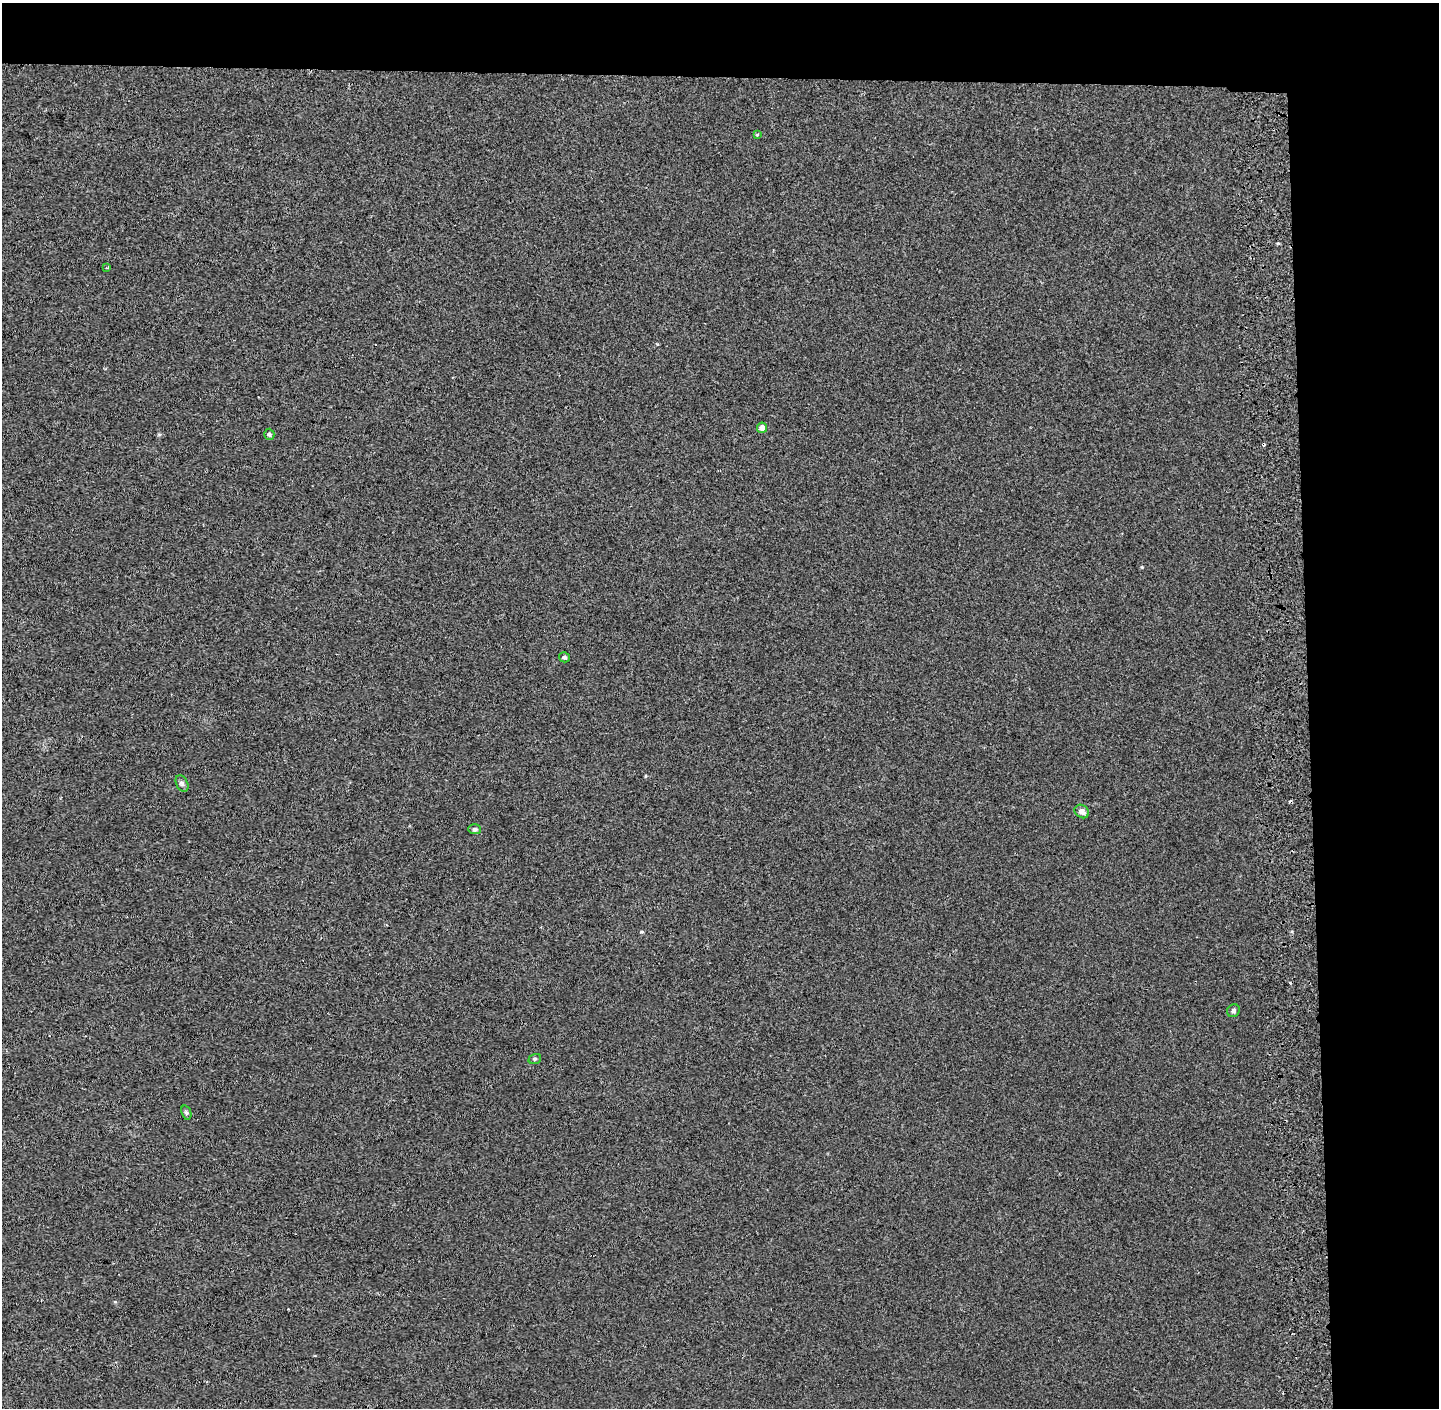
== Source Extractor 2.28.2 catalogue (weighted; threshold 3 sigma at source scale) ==
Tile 3 of 3 x 3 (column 3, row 1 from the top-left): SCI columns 3017-4453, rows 2814-4219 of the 4595 x 4229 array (HDU 1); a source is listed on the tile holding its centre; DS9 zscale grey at full resolution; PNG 1441 x 1410 px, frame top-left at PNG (2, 3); each listed source drawn as its Kron ellipse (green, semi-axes under 4 px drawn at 4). Shown black and unused: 14% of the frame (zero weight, under 2 of 3 exposures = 3% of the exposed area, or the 3 px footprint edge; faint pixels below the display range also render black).
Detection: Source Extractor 2.28.2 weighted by HDU 2 'WHT'; one run over the whole footprint, this tile lists its part. Background -1.84e-05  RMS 0.0053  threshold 0.0239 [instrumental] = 3 sigma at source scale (4.5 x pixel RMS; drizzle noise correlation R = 1.50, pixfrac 1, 0.0396/0.0396 arcsec/px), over >= 5 px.
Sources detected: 13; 2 cosmic-ray / hot-pixel residue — neither listed nor drawn; the other 11 listed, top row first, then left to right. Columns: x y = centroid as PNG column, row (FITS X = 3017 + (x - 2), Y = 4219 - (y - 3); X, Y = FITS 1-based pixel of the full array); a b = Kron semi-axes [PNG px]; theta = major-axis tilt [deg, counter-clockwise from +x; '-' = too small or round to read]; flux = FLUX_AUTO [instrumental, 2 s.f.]
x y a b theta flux
757 135 4 4 - 0.9
107 268 4 3 - 0.62
762 428 5 5 - 3.1
269 434 5 5 - 0.95
564 657 5 5 - 0.94
182 783 9 5 -64 1.3
1082 811 8 6 -36 2.3
474 829 6 5 - 0.93
1233 1011 7 6 - 1.1
535 1059 6 5 - 0.82
186 1113 7 4 -70 0.93